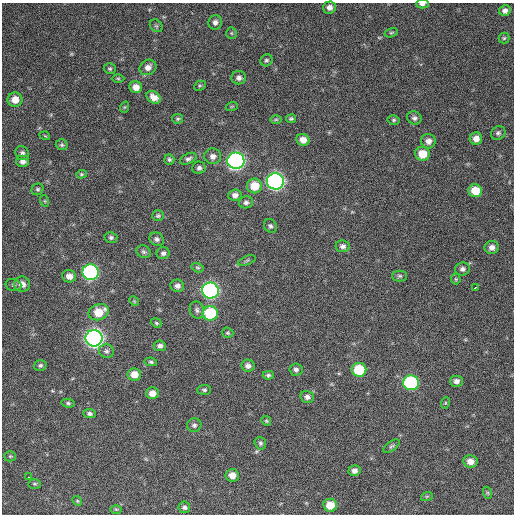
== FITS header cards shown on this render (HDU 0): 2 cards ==
NAXIS1  =                  512 / Axis length
NAXIS2  =                  512 / Axis length

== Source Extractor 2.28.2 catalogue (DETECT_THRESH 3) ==
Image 512 x 512 px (HDU 0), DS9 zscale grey, 1 PNG px = 1 image px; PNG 516 x 516 px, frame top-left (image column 1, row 512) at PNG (2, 3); each listed source drawn as its Kron ellipse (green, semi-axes under 4 px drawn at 4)
Background 638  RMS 25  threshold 74.3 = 3 sigma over >= 5 px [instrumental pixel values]
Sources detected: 106; all 106 listed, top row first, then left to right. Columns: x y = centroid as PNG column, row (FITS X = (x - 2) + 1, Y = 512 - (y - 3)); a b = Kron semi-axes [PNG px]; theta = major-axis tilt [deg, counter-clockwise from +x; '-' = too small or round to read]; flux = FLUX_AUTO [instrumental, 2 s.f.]
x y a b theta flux
422 4 6 4 -3 5500
329 7 6 6 - 7400
505 11 6 5 - 6100
215 22 7 6 - 6800
156 26 7 5 -44 3200
231 33 6 5 - 2400
391 33 7 4 16 2600
504 38 5 5 - 2400
266 60 6 5 - 3000
148 67 9 7 30 10000
110 69 6 5 - 2800
118 78 6 4 -1 2300
239 78 7 6 - 6000
200 86 6 4 27 2100
136 87 6 6 - 13000
154 97 8 5 -33 13000
15 100 7 7 - 17000
232 106 6 4 19 1500
125 107 6 3 70 1900
414 118 7 6 - 5200
178 119 5 5 - 2700
276 119 6 4 0 2300
291 119 5 4 - 2600
394 120 6 4 -12 2800
498 133 8 6 37 4100
45 136 5 3 - 1400
476 139 6 6 - 11000
303 140 6 6 - 13000
428 141 7 7 - 9100
62 145 6 5 - 3000
22 153 7 6 - 4800
422 154 7 7 - 29000
213 156 8 8 - 7900
169 159 5 5 - 3000
188 159 9 5 26 4900
22 161 6 5 - 7000
236 161 8 8 - 650000
199 168 6 6 - 4800
81 174 5 4 - 2100
275 181 8 8 - 660000
254 186 7 7 - 32000
38 189 6 5 - 2900
475 191 7 6 - 31000
235 195 7 5 5 6800
45 201 6 3 -71 1800
246 202 7 6 - 4400
158 216 6 5 - 3000
270 226 7 6 - 4000
111 237 6 5 - 3800
157 239 7 6 - 5100
343 246 7 6 - 5600
492 247 7 6 - 8200
144 252 7 6 - 3800
163 253 6 6 - 4800
247 261 9 3 21 2400
198 267 6 4 -16 2400
462 269 7 6 - 5500
91 272 8 8 - 350000
69 276 7 6 - 12000
400 276 7 5 0 3100
456 279 5 5 - 2100
22 284 8 7 - 12000
13 285 8 6 -15 3700
177 286 7 6 - 6700
475 287 4 3 - 5700
210 290 8 8 - 530000
134 301 5 4 - 1900
197 310 9 7 -72 5300
99 312 10 7 22 33000
210 313 7 7 - 95000
156 323 6 4 -23 2300
228 333 6 5 - 2400
94 338 8 8 - 800000
160 346 6 5 - 5600
106 351 7 7 - 4600
151 362 6 4 -9 2600
40 365 6 5 - 3200
248 366 6 6 - 6700
296 369 6 6 - 5000
359 370 7 7 - 69000
134 374 7 6 - 17000
268 375 5 4 - 3200
456 381 6 5 - 7100
411 383 8 7 - 200000
204 390 7 5 6 3000
152 393 6 6 - 13000
307 397 7 6 - 6400
68 403 6 4 -10 2800
445 403 6 3 71 1700
89 414 6 4 -3 4300
266 421 5 4 - 2100
194 425 7 6 - 4400
260 443 6 5 - 3500
391 446 9 4 37 3100
10 456 5 5 - 2100
470 461 7 6 - 13000
354 471 6 5 - 7000
232 475 7 6 - 14000
28 477 3 2 - 3300
35 484 6 5 - 2400
488 493 6 4 -72 2000
427 496 6 3 19 2000
77 501 5 4 - 2000
330 505 7 6 - 28000
184 507 6 6 - 4200
116 509 5 3 - 1800
At the frame edge (FLAGS 8, measured only in part): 1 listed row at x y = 422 4